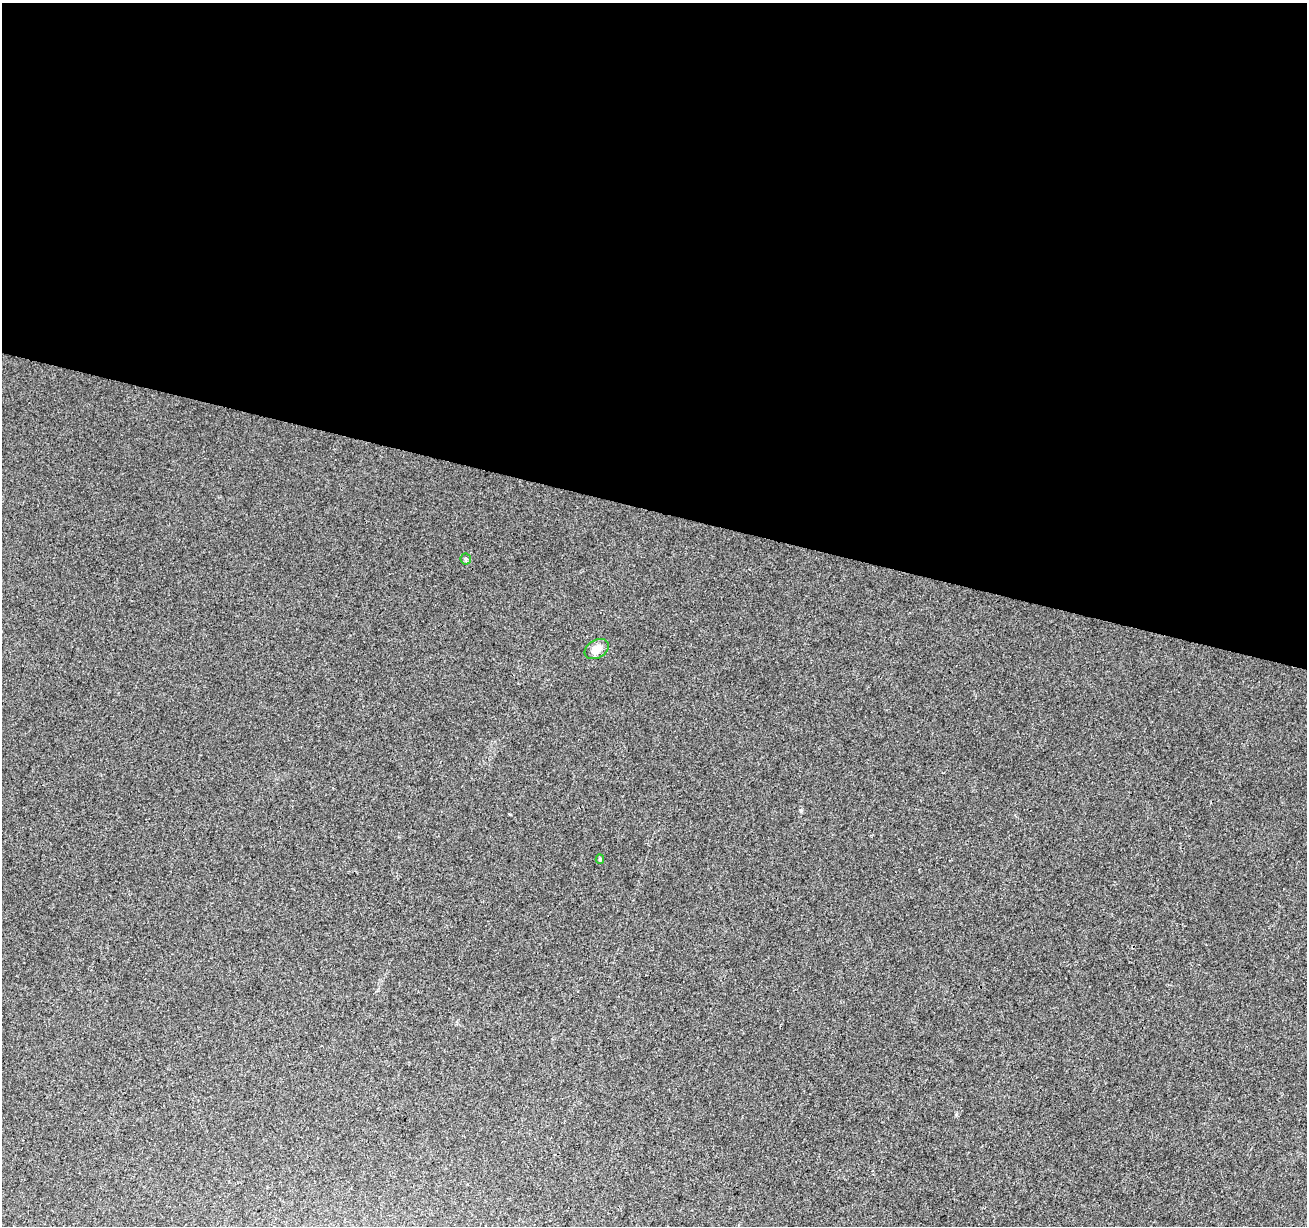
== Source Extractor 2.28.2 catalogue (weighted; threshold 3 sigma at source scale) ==
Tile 3 of 4 x 4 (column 3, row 1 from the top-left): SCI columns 2618-3922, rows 3957-5180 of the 5226 x 5399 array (HDU 1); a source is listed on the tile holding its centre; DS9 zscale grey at full resolution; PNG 1309 x 1228 px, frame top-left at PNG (2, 3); each listed source drawn as its Kron ellipse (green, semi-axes under 4 px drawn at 4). Shown black and unused: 42% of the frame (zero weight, under 3 of 4 exposures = <1% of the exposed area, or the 3 px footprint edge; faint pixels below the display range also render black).
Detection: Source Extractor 2.28.2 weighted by HDU 2 'WHT'; one run over the whole footprint, this tile lists its part. Background 0.00786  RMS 0.0036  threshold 0.0164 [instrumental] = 3 sigma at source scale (4.5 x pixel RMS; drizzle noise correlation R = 1.50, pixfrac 1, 0.0396/0.0396 arcsec/px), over >= 5 px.
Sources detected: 3; all 3 listed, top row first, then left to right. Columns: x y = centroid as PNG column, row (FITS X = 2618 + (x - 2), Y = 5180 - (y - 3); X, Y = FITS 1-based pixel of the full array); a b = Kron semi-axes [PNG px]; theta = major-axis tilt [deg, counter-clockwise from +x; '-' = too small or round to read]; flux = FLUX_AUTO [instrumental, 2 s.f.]
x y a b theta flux
466 559 5 5 - 0.6
597 649 13 9 29 3.8
600 859 4 4 - 0.54